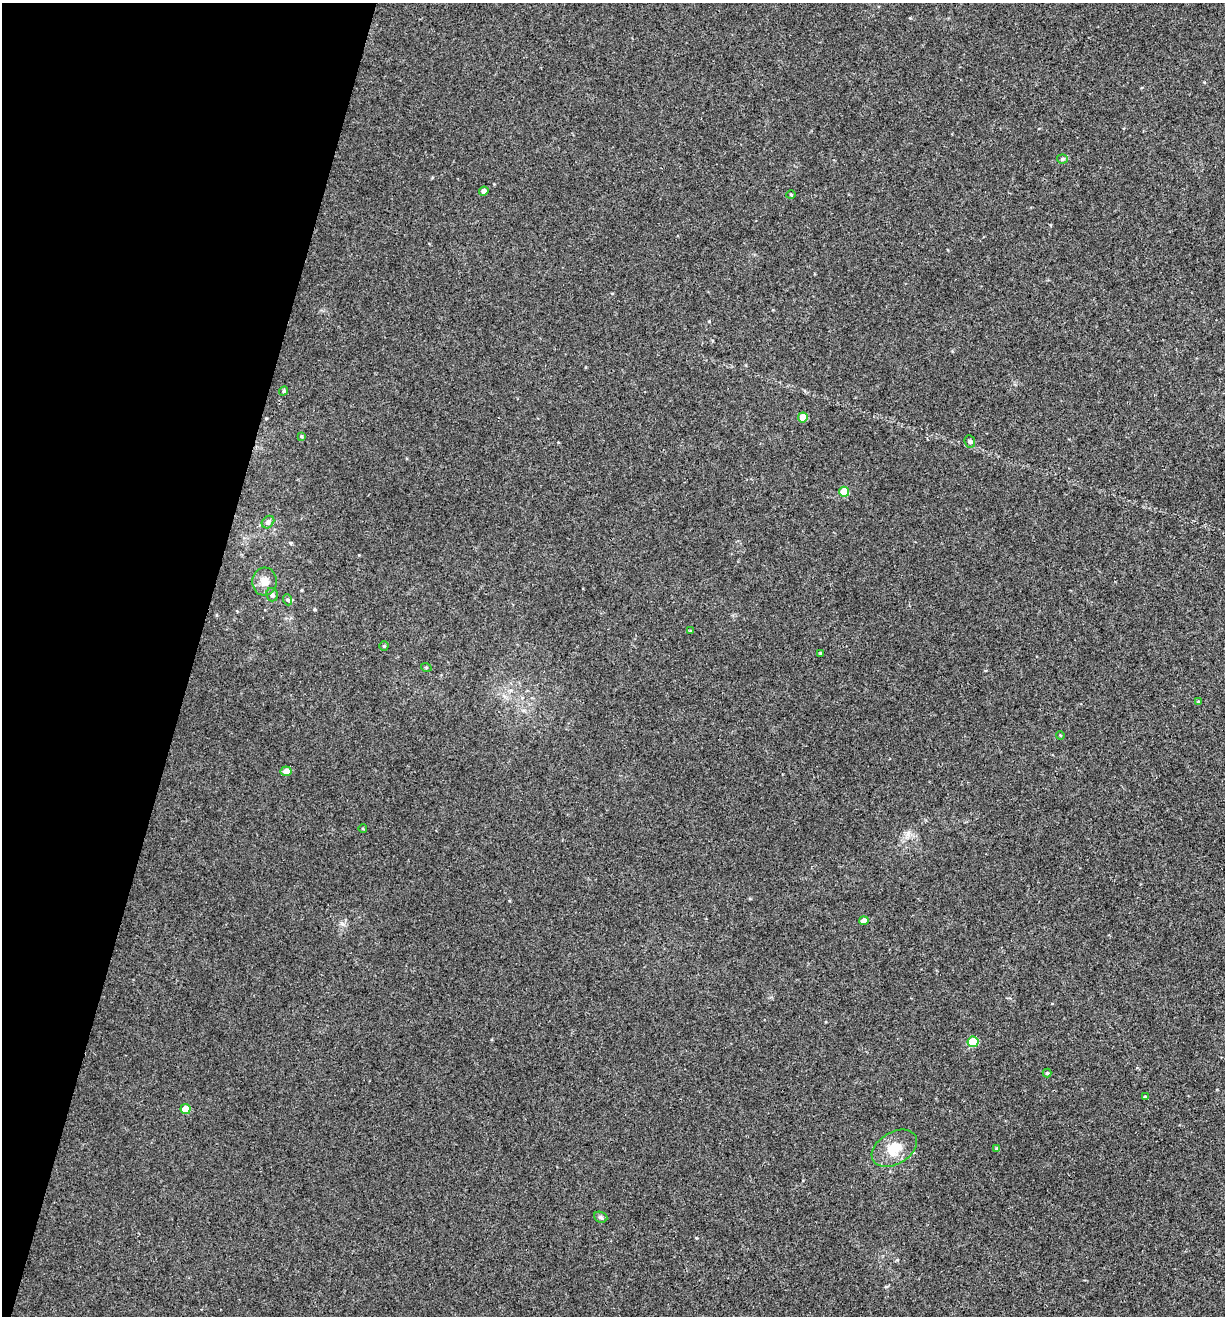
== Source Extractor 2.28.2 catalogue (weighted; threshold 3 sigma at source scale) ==
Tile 9 of 4 x 4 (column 1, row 3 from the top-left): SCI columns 126-1348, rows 1318-2631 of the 5271 x 5259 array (HDU 1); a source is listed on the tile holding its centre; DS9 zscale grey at full resolution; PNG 1227 x 1318 px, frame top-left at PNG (2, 3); each listed source drawn as its Kron ellipse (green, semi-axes under 4 px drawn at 4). Shown black and unused: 16% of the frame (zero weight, under 3 of 4 exposures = <1% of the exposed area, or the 3 px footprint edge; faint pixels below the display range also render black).
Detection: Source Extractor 2.28.2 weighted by HDU 2 'WHT'; one run over the whole footprint, this tile lists its part. Background 0.00115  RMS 0.0035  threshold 0.016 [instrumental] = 3 sigma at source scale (4.5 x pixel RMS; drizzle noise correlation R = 1.50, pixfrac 1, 0.05/0.05 arcsec/px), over >= 5 px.
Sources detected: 28; all 28 listed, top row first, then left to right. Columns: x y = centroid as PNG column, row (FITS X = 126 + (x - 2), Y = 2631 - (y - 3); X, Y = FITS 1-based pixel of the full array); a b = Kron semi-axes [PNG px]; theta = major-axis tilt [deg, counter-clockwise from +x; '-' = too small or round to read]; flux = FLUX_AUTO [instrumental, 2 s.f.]
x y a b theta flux
1062 159 5 4 - 0.48
484 191 4 4 - 1.3
791 194 5 3 - 0.33
284 391 5 4 - 0.47
803 417 5 5 - 5.2
301 436 3 3 - 0.37
970 441 6 5 - 0.66
844 492 5 5 - 7.1
268 522 7 5 45 1
264 582 14 12 85 3
272 595 7 6 - 0.85
288 600 6 3 -70 0.48
690 631 4 3 - 0.3
384 646 5 4 - 0.41
821 653 4 3 - 0.47
426 667 5 3 - 0.33
1199 702 4 4 - 0.42
1060 735 4 3 - 0.3
286 771 5 5 - 2.4
363 829 4 3 - 0.27
864 921 4 4 - 1.9
973 1042 5 5 - 11
1047 1073 4 4 - 0.46
1145 1097 4 3 - 0.57
185 1109 5 5 - 4.2
894 1148 24 16 31 7.2
997 1149 3 3 - 0.51
601 1217 7 5 -22 0.64
Unlisted compact peaks at least as high as the median listed source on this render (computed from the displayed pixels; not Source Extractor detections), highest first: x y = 709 321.